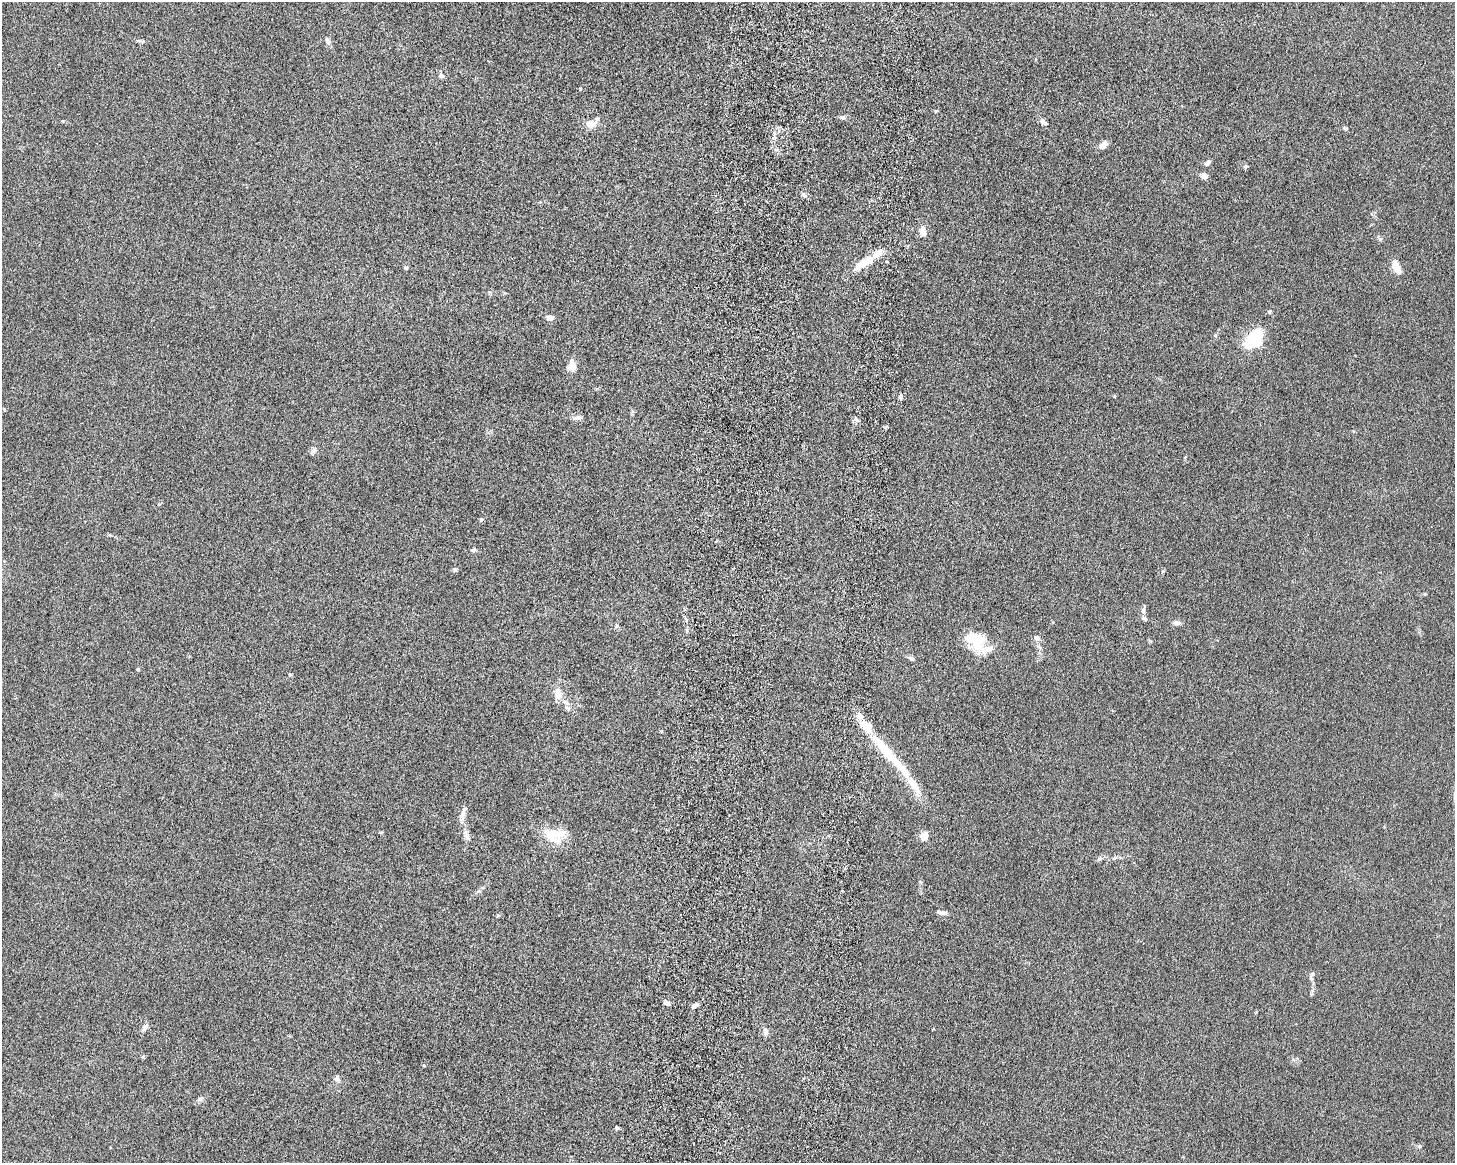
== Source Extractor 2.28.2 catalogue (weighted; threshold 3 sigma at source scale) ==
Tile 8 of 3 x 4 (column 2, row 3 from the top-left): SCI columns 1632-3084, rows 1293-2453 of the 4861 x 4803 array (HDU 1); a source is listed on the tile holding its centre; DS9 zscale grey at full resolution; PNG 1457 x 1165 px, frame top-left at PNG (2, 2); no overlay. Shown black and unused: <1% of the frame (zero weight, under 6 of 12 exposures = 7% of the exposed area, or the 3 px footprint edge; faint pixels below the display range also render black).
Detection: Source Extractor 2.28.2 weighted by HDU 2 'WHT'; one run over the whole footprint, this tile lists its part. Background 0.0142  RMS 0.0034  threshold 0.0141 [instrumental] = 3 sigma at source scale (4.09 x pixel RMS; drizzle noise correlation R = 1.36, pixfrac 0.8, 0.05/0.05 arcsec/px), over >= 5 px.
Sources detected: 68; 2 inside a brighter object's white glare — not listed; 12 inside a brighter listed object's ellipse — not listed separately; the other 54 listed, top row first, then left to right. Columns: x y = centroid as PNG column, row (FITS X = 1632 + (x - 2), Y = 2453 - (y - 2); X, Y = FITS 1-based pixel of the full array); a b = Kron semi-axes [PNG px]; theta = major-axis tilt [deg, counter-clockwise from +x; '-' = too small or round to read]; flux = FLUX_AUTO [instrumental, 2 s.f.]
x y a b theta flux
327 40 11 5 -65 1
441 76 7 7 - 0.81
580 89 5 3 - 0.27
843 117 7 5 -7 0.64
1043 122 13 6 -41 1
590 124 12 9 0 2.8
1345 128 6 5 - 0.52
1103 145 11 6 41 1.9
1207 163 7 5 41 0.93
1245 166 6 5 - 0.5
1204 176 8 7 - 1.5
804 195 7 5 -67 0.76
923 231 12 8 -79 2.4
868 261 13 11 50 3.5
1396 267 15 7 -69 3.6
405 268 6 4 -2 0.45
550 318 7 6 - 1.5
1253 335 35 13 39 6.8
572 366 12 8 -81 2.9
901 396 8 4 90 0.54
576 418 12 5 9 1.2
857 420 7 4 -44 0.63
314 450 9 6 51 0.93
1185 457 5 3 - 0.24
481 519 4 4 - 0.65
473 550 6 5 - 0.73
455 569 6 5 - 0.54
1143 610 9 5 71 0.78
1144 618 8 5 -36 0.78
1177 623 8 5 -2 1.5
1037 638 8 6 -16 1.1
975 640 28 18 -50 11
911 658 9 5 -25 0.76
137 669 4 4 - 0.37
290 674 5 3 - 0.34
557 696 11 11 - 2.1
887 752 47 11 -51 15
463 813 17 7 72 1.8
381 832 5 3 - 0.3
554 835 30 18 -1 8
466 836 9 6 -59 1.1
924 836 8 7 - 3.4
1099 858 8 6 31 0.8
479 891 6 5 - 0.66
942 913 11 5 -9 1.2
498 915 6 3 18 0.37
1312 975 10 4 63 0.65
667 1003 8 5 -34 0.85
694 1005 7 4 37 1.3
144 1028 12 5 63 0.99
766 1032 10 6 -76 1.2
337 1079 9 8 - 1
200 1099 10 5 25 0.88
617 1128 4 4 - 0.88
Unlisted compact peaks at least as high as the median listed source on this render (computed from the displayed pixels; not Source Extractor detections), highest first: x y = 1163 571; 424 1065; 1114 396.